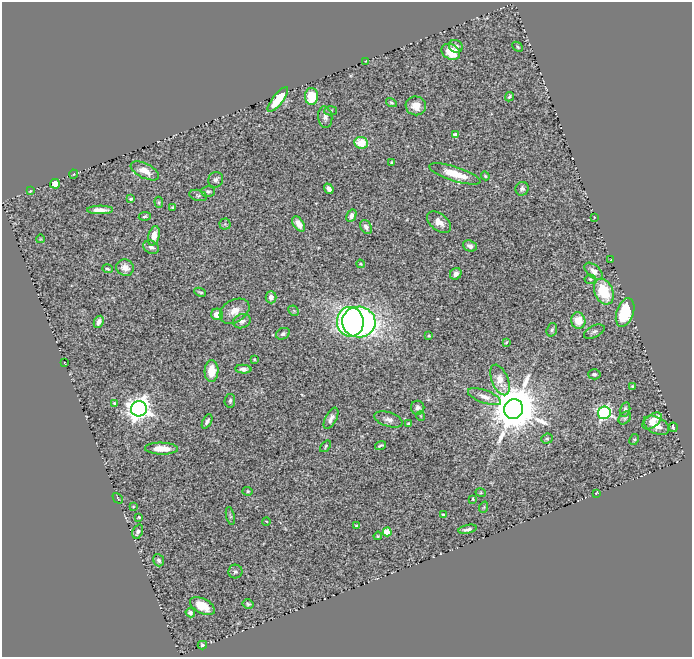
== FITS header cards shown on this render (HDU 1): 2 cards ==
NAXIS1  =                  690
NAXIS2  =                  655

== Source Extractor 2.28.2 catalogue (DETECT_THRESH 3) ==
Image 690 x 655 px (HDU 1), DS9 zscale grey, 1 PNG px = 1 image px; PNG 694 x 659 px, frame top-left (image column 1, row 655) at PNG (2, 2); each listed source drawn as its Kron ellipse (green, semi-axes under 4 px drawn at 4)
Background 0.663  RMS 0.027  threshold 0.0802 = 3 sigma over >= 5 px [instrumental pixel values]
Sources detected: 115; all 115 listed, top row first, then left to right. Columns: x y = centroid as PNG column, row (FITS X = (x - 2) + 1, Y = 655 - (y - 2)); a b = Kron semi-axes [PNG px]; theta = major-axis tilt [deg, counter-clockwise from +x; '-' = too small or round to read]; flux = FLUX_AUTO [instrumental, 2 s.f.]
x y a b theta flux
456 46 7 6 - 6.4
517 47 6 4 -43 2.8
451 52 10 7 -29 42
366 61 2 2 - 1
311 96 8 6 89 56
509 97 5 3 - 2.9
278 99 15 5 52 53
391 103 6 3 -29 2.8
416 106 10 9 - 20
330 111 6 4 3 2.5
325 117 11 7 -82 7.6
456 135 4 4 - 15
361 143 7 6 - 36
392 162 4 4 - 2.1
145 171 15 7 -27 21
74 174 4 3 - 1.2
455 174 27 7 -17 40
485 176 4 3 - 2.1
216 180 8 7 - 6.7
55 184 5 5 - 18
329 189 5 4 - 7.4
522 189 7 6 - 5.7
30 191 3 2 - 1.3
208 191 7 5 -2 3.9
198 195 9 5 -13 4.2
131 199 4 3 - 2.5
159 202 5 4 - 2.3
173 207 3 3 - 1.9
100 210 13 4 1 14
145 216 6 4 7 2.7
351 216 6 4 61 8
594 217 3 2 - 1
439 222 14 8 -39 16
225 224 5 5 - 2.5
299 224 8 5 -55 14
366 227 7 5 -61 8.6
154 236 10 5 75 19
40 239 4 2 - 1.2
470 246 7 5 -23 8.6
151 247 8 6 -26 6.9
611 260 3 2 - 1.1
360 264 4 3 - 2.1
125 268 9 8 - 16
108 269 5 3 - 3.1
594 271 11 6 -41 10
456 274 6 5 - 10
590 279 5 4 - 2.6
200 292 6 3 -24 2.7
604 292 13 9 -67 73
271 297 6 5 - 10
234 311 16 11 31 20
294 311 6 4 -44 2.2
625 312 15 8 70 90
217 314 6 5 - 20
242 321 9 7 20 8.6
578 321 8 7 - 33
99 322 6 4 63 8.2
350 322 15 13 -80 430
359 322 16 15 - 680
552 330 7 5 71 3.5
594 332 11 6 26 5.1
283 334 7 5 24 4.2
429 336 4 3 - 1.6
506 342 4 3 - 1.6
254 359 3 2 - 1.7
65 363 3 2 - 1.1
243 369 8 4 -3 6.9
211 371 11 7 88 35
594 374 6 5 - 3.7
500 380 16 8 -68 25
633 386 3 3 - 2.2
484 397 17 6 -20 13
230 401 7 5 82 4
115 403 3 2 - 2.2
418 408 7 6 - 7.4
139 409 8 7 - 1600
513 409 10 9 - 10000
625 409 7 5 76 5.5
604 413 6 6 - 350
421 416 5 3 - 1.4
331 418 11 5 62 9.1
625 418 7 5 49 3.5
388 419 15 7 -17 9.6
207 421 8 4 61 4.9
652 421 11 6 38 19
408 424 3 3 - 2.7
656 425 14 8 -28 19
673 427 5 3 - 3.4
547 439 6 5 - 2.7
634 439 6 4 61 2.8
380 445 6 3 18 2.9
325 446 7 3 52 2.5
161 449 16 6 -1 28
248 491 5 4 - 2.3
481 493 5 3 - 2
596 493 3 2 - 1.4
118 498 6 2 -45 1.3
473 499 4 3 - 1.6
133 507 3 2 - 1.3
484 507 6 3 71 1.7
443 515 4 4 - 2.2
230 516 9 4 -77 2.9
139 517 4 3 - 1.5
266 521 4 3 - 1.5
356 526 4 3 - 2.4
468 529 9 4 13 6.9
138 532 7 5 68 5.8
387 532 4 4 - 55
378 536 4 3 - 1.7
159 560 6 5 - 4.8
235 572 7 7 - 5.3
248 604 5 4 - 3.6
202 606 13 7 -28 33
190 613 5 4 - 5.6
202 645 4 3 - 4.1